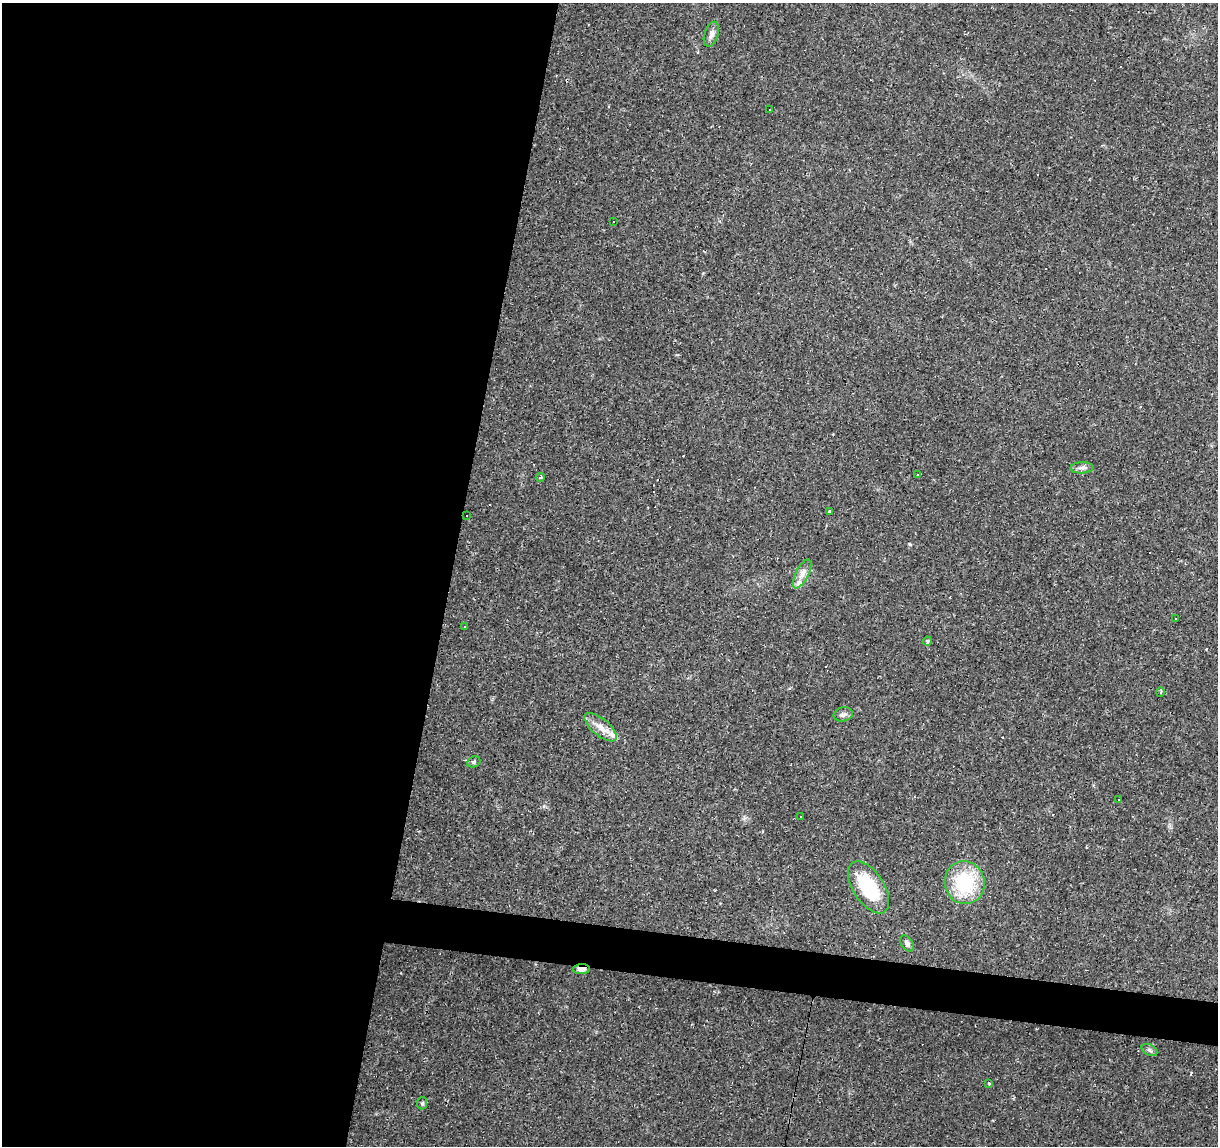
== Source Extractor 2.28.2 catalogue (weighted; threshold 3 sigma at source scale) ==
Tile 5 of 4 x 4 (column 1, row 2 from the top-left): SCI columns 5-1220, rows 2569-3712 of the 4869 x 5077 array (HDU 1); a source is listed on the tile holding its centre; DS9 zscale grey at full resolution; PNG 1220 x 1148 px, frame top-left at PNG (2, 3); each listed source drawn as its Kron ellipse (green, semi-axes under 4 px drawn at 4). Shown black and unused: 40% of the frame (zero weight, under 2 of 3 exposures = <1% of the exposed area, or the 3 px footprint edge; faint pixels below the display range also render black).
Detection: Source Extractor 2.28.2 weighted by HDU 2 'WHT'; one run over the whole footprint, this tile lists its part. Background 0.0556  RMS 0.0046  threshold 0.0207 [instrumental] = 3 sigma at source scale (4.5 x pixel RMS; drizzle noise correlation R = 1.50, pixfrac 1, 0.0396/0.0396 arcsec/px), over >= 5 px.
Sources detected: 53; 26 cosmic-ray / hot-pixel residue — neither listed nor drawn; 2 inside a brighter listed object's ellipse — not listed separately; the other 25 listed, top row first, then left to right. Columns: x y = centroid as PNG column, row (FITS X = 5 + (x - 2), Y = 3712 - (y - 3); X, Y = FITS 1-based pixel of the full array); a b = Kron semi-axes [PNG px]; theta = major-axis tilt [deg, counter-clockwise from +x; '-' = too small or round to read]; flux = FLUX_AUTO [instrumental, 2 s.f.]
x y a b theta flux
711 34 13 7 72 2.3
770 110 3 2 - 0.43
613 222 2 2 - 0.35
1082 468 11 5 3 1.6
918 474 3 3 - 0.44
540 477 5 3 - 0.59
829 512 4 3 - 0.8
467 515 2 2 - 0.45
802 574 16 6 63 3.1
1175 618 2 2 - 0.31
464 627 2 2 - 0.37
927 641 4 3 - 1.2
1160 692 4 3 - 0.5
843 714 10 7 12 1.7
601 727 20 8 -39 4.9
474 762 7 5 23 0.9
1119 799 3 2 - 0.31
801 817 3 2 - 0.3
965 883 21 20 - 29
869 887 29 15 -57 29
907 944 9 5 -56 1.5
581 969 8 5 4 2.9
1149 1050 8 5 -28 1.1
989 1083 3 3 - 0.58
422 1103 6 5 - 0.78
Overlapping masked pixels (flux is a lower limit): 1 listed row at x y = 581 969